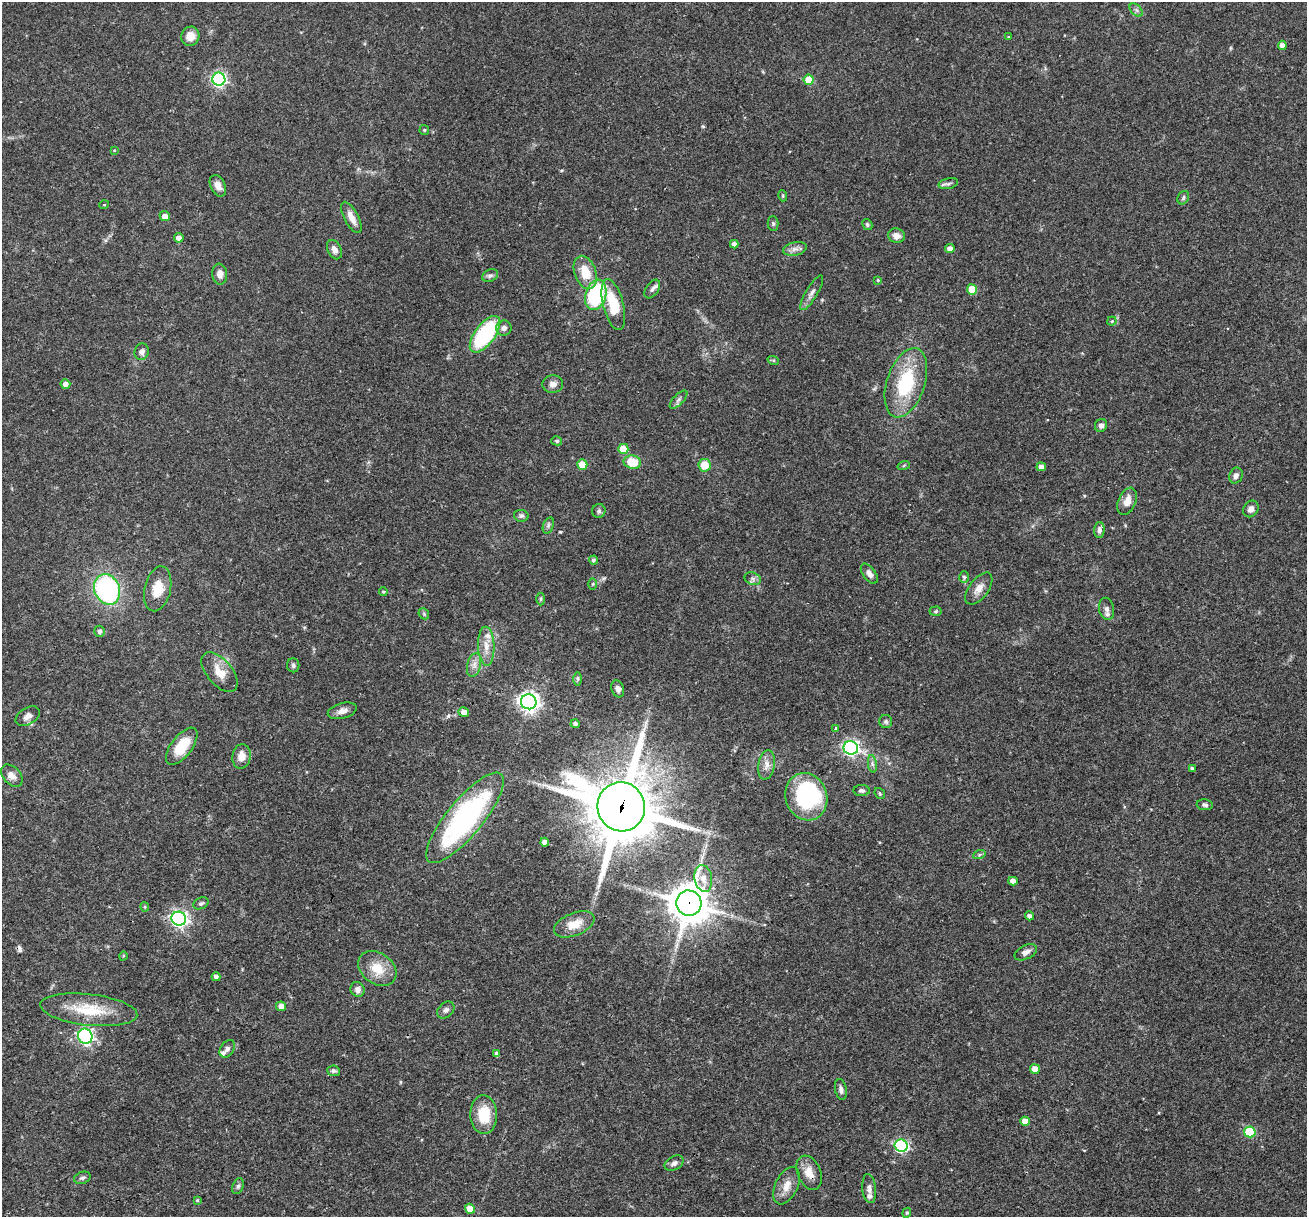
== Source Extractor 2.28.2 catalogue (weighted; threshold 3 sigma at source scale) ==
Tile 7 of 4 x 4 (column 3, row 2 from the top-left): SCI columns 2612-3916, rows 2684-3898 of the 5240 x 5301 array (HDU 1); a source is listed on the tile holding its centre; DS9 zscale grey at full resolution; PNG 1309 x 1219 px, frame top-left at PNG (2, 2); each listed source drawn as its Kron ellipse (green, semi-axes under 4 px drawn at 4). Shown black and unused: <1% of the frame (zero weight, under 3 of 4 exposures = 3% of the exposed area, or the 3 px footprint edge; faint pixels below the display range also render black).
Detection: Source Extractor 2.28.2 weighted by HDU 2 'WHT'; one run over the whole footprint, this tile lists its part. Background 0.0564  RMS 0.0032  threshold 0.0146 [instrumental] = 3 sigma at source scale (4.5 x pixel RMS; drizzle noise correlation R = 1.50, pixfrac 1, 0.05/0.05 arcsec/px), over >= 5 px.
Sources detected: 139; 1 inside a brighter object's white glare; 1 cosmic-ray / hot-pixel residue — neither listed nor drawn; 4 inside a brighter listed object's ellipse — not listed separately; the other 133 listed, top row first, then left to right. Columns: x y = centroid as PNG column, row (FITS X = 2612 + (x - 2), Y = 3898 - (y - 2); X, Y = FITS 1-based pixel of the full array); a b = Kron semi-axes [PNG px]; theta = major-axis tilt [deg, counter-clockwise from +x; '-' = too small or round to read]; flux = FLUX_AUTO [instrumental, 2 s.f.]
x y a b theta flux
1136 10 8 5 -45 0.85
190 36 9 9 - 3.5
1009 37 4 3 - 0.31
1282 45 4 4 - 1.6
219 79 6 6 - 64
809 80 5 5 - 7.5
424 130 5 5 - 0.36
114 150 3 3 - 0.23
948 184 10 5 13 0.86
218 186 11 7 -65 2.1
783 196 5 3 - 0.35
1183 198 7 5 62 0.68
104 205 5 3 - 0.26
165 216 5 5 - 2.3
351 217 17 7 -62 3
773 223 7 5 -90 0.58
867 224 6 4 -60 0.54
896 236 8 7 - 2
179 238 5 4 - 1.6
734 244 4 4 - 1.5
795 249 12 6 11 1.6
950 249 5 4 - 2.2
334 250 10 6 -64 1.8
585 272 17 10 -71 7.2
220 274 10 7 -84 2.1
490 276 8 6 25 0.82
878 280 4 3 - 0.37
652 289 10 6 56 1.1
972 289 5 5 - 8.2
812 293 20 5 59 1.7
596 295 15 10 73 28
613 305 26 10 -76 12
1112 321 4 4 - 0.4
504 328 8 7 - 1.4
485 334 21 10 53 32
142 352 8 7 - 1.2
773 360 6 3 -18 0.38
906 383 36 19 71 21
65 384 5 5 - 1.7
553 384 10 9 - 1.7
678 400 11 5 45 1
1101 425 6 6 - 1.1
557 441 5 4 - 0.5
623 449 5 5 - 6.9
632 462 9 6 -11 8.7
582 464 5 5 - 4.6
704 465 6 6 - 6.2
904 465 6 4 20 0.44
1041 467 5 4 - 1.8
1236 476 8 6 68 1.3
1127 501 14 8 66 3.2
1251 509 9 7 56 1.6
599 511 7 6 - 0.7
521 516 7 6 - 0.74
548 525 8 5 70 0.77
1099 530 8 5 88 1.1
593 560 4 4 - 0.6
869 574 11 6 -54 1.7
964 577 6 5 - 0.51
753 579 8 6 -18 0.99
593 584 6 4 89 0.42
979 588 18 9 53 2.9
107 589 16 12 -65 51
158 589 23 13 77 6.9
383 592 4 4 - 0.43
541 599 6 4 89 0.48
1107 609 11 7 -79 1.3
936 611 6 4 3 0.47
424 614 6 4 -48 0.52
100 631 5 5 - 0.94
486 646 19 8 -88 3.6
293 665 7 6 - 0.88
474 665 12 6 75 1.9
220 672 24 12 -50 5.2
578 679 6 4 -89 0.58
618 689 9 6 -71 1.2
529 702 8 7 - 180
342 711 15 7 15 2
464 712 5 5 - 2.2
28 716 13 8 32 1.8
886 721 6 6 - 0.78
575 724 4 4 - 0.95
835 728 3 2 - 0.28
182 746 22 10 53 9.1
851 748 7 6 - 93
241 756 12 9 82 3.1
872 764 9 4 -82 0.82
766 765 15 8 81 2.3
1192 768 4 3 - 0.57
12 776 13 8 -49 2.4
862 790 8 5 -1 0.91
880 793 6 4 -50 0.46
806 797 24 21 -71 32
1205 805 8 5 -5 0.78
621 807 24 23 - 2400
465 818 57 18 50 61
545 842 4 4 - 2.1
979 855 6 4 19 0.47
703 878 13 8 -79 2.8
1013 881 5 4 - 2.1
201 903 8 5 26 0.73
689 903 12 12 - 880
145 907 4 4 - 0.34
1029 916 4 4 - 1.2
179 919 7 7 - 110
574 924 21 11 22 5
1026 952 12 7 26 1.8
123 956 5 3 - 0.3
377 969 21 15 -36 6.9
216 977 4 4 - 1.1
358 989 8 7 - 1.4
281 1006 5 5 - 2.1
89 1010 49 15 -6 12
446 1010 10 7 43 1.2
85 1036 7 7 - 80
227 1049 9 6 57 1.3
497 1054 4 4 - 1.2
1035 1069 5 5 - 3.8
334 1071 6 5 - 0.75
841 1089 10 5 -77 1.1
484 1115 19 13 -88 9.8
1025 1121 5 4 - 2.8
1250 1132 6 5 - 17
901 1146 6 6 - 53
674 1163 10 6 28 1.3
809 1173 18 11 -67 4
82 1178 8 6 19 0.79
238 1186 8 5 69 0.72
787 1186 20 11 65 3.6
869 1189 15 7 -85 1.4
197 1200 4 4 - 0.38
470 1209 5 5 - 4.8
907 1213 5 4 - 0.4
Overlapping masked pixels (flux is a lower limit): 3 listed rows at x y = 621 807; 689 903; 809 1173